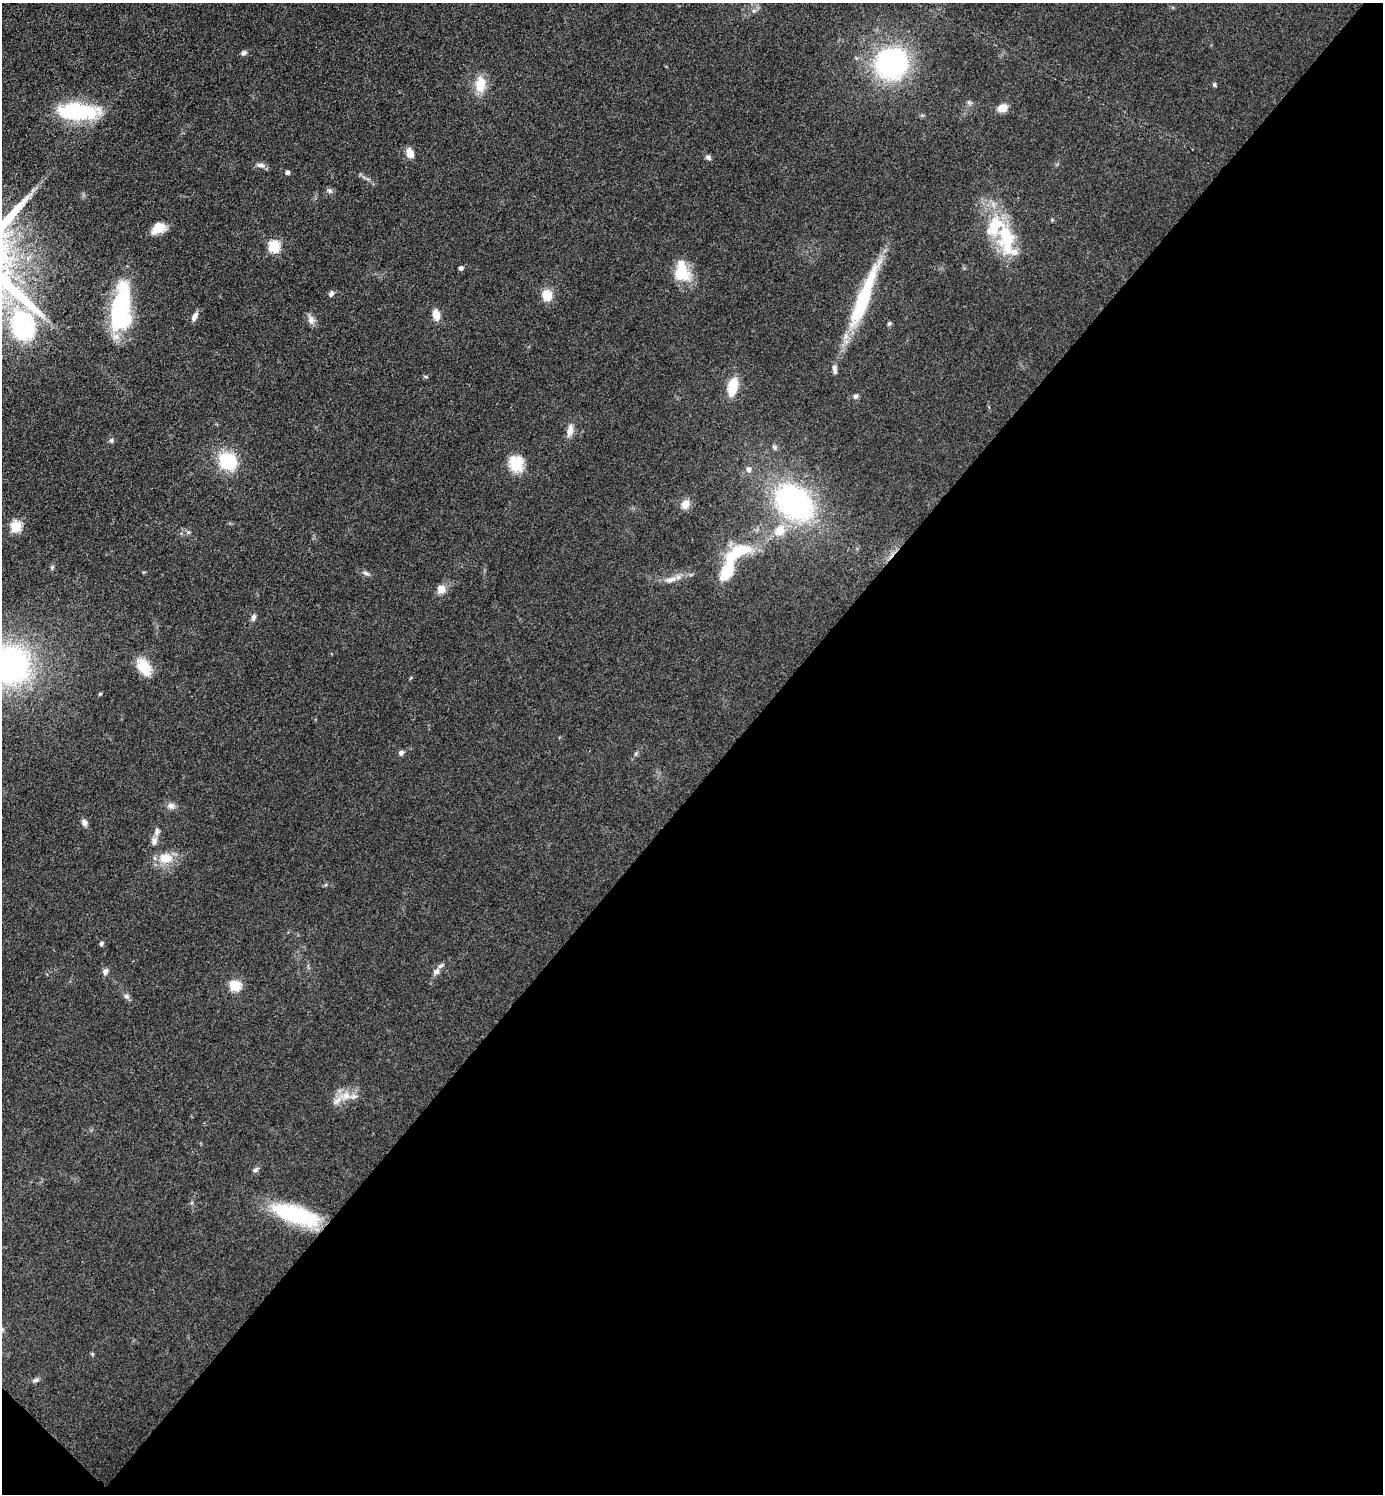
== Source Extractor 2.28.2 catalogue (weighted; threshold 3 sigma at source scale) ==
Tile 15 of 4 x 4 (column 3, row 4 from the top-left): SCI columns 3059-4439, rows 3-1494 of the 5976 x 5974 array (HDU 1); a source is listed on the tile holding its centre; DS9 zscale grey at full resolution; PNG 1385 x 1496 px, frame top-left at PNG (2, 3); no overlay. Shown black and unused: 48% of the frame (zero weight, under 3 of 4 exposures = <1% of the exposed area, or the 3 px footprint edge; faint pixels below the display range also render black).
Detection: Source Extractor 2.28.2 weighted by HDU 2 'WHT'; one run over the whole footprint, this tile lists its part. Background 0.0799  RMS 0.0063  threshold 0.0285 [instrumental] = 3 sigma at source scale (4.5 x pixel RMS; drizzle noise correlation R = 1.50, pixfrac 1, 0.05/0.05 arcsec/px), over >= 5 px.
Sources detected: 71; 3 inside a brighter object's white glare — not listed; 6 inside a brighter listed object's ellipse — not listed separately; the other 62 listed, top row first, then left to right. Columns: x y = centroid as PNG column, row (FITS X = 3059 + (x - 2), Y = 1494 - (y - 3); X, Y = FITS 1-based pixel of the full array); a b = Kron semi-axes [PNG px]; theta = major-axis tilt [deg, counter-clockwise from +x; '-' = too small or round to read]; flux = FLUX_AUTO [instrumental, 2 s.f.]
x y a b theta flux
244 53 7 6 - 1.6
892 63 25 25 - 120
480 84 19 12 86 12
1214 85 6 4 -88 1
1002 108 11 8 23 6.2
77 112 50 18 -1 49
410 153 11 7 -67 5.5
708 158 7 5 -34 1.7
260 165 12 6 -9 2.7
287 172 5 5 - 1.6
330 191 8 4 -31 1.4
158 228 15 10 32 11
1006 238 56 23 -74 40
274 246 6 6 - 53
461 268 4 4 - 2.1
682 272 27 16 -77 19
331 294 6 5 - 2.2
547 295 13 11 -77 9.1
121 308 53 20 83 69
857 311 49 15 77 32
436 315 12 8 -76 6
194 316 13 6 64 2.7
311 320 10 8 90 3.4
889 323 5 5 - 0.95
23 325 40 30 -80 82
834 369 13 5 -79 2.1
425 377 6 3 -19 0.69
733 387 14 8 77 20
855 396 6 6 - 1.5
570 430 17 8 81 4.8
111 441 7 5 -90 1.3
228 461 9 8 - 70
516 464 18 16 -75 15
748 469 7 6 - 2.3
796 503 42 29 -54 120
685 504 11 10 - 5
16 527 5 5 - 39
780 530 16 13 55 10
740 551 31 17 19 24
52 567 7 5 69 1
727 571 26 13 62 21
366 573 9 5 -26 1.8
671 579 17 7 16 4.9
441 589 5 5 - 17
253 617 9 6 78 1.9
9 665 32 29 -12 200
144 667 19 12 -57 15
100 694 4 3 - 0.76
401 753 6 5 - 2.1
171 806 10 9 - 2.9
84 823 8 6 -72 2.4
154 841 11 8 72 2.9
166 858 18 13 1 12
101 944 5 4 - 1.5
105 971 9 6 61 2.1
436 971 10 7 26 2.8
235 986 5 5 - 43
126 996 7 6 - 1.8
346 1096 12 10 30 6.7
255 1170 8 5 29 1.5
296 1215 55 18 -17 53
36 1380 8 5 23 1.6
Isophote crosses this tile's border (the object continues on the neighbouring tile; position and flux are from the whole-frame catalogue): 2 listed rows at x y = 23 325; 9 665